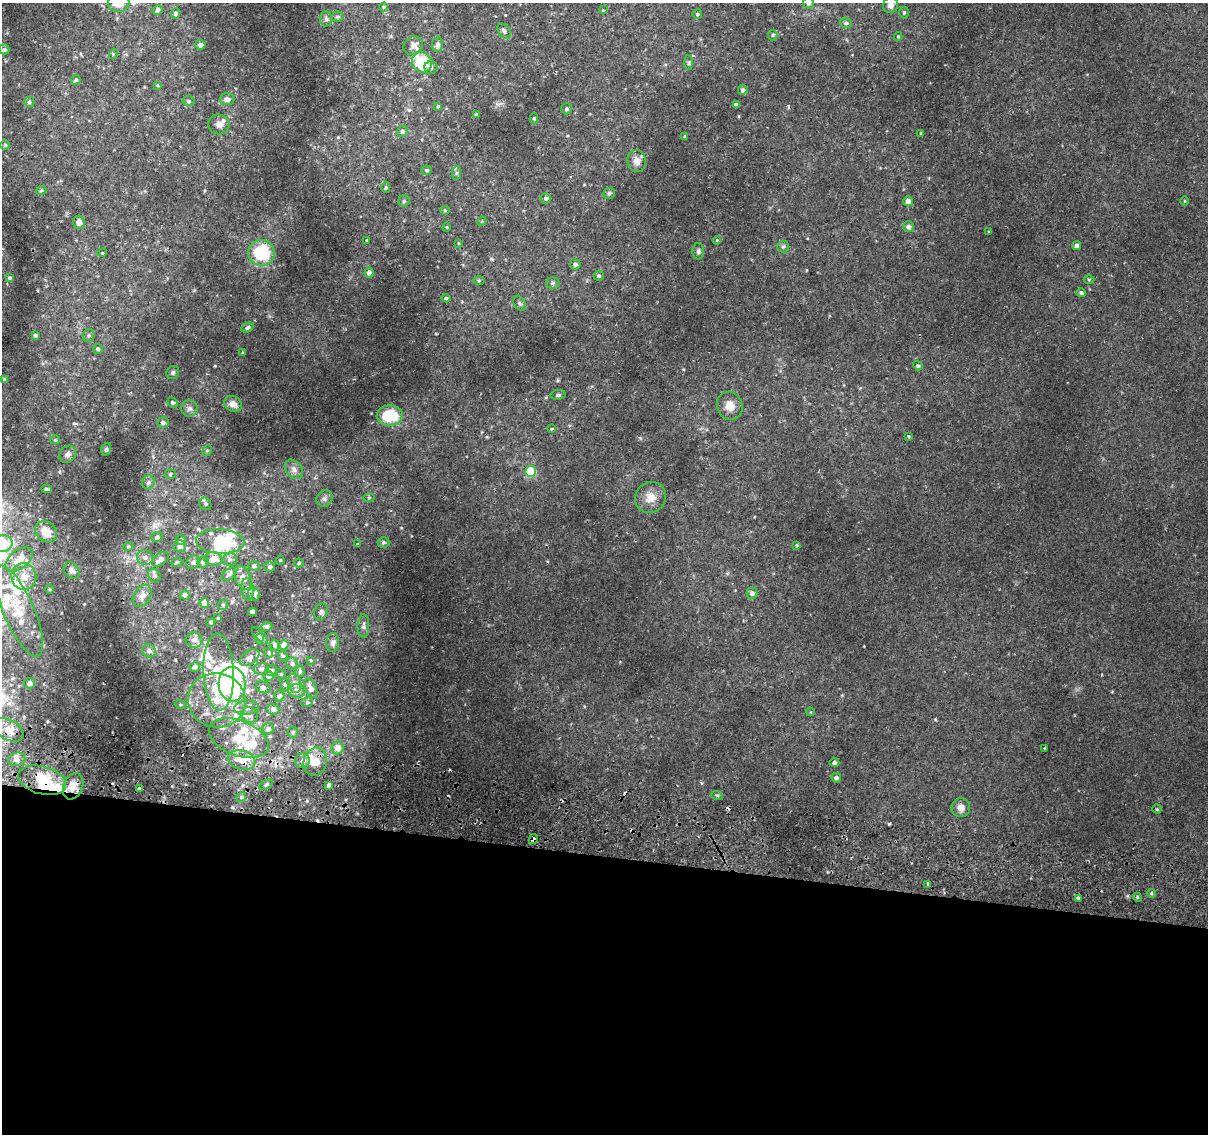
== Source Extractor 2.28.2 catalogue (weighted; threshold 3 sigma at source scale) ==
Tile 14 of 4 x 4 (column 2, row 4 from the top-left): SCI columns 1252-2457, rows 306-1437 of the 4924 x 5194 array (HDU 1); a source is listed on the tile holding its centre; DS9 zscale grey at full resolution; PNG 1210 x 1136 px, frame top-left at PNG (2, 3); each listed source drawn as its Kron ellipse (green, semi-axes under 4 px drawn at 4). Shown black and unused: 25% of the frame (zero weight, under 2 of 3 exposures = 5% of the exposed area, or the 3 px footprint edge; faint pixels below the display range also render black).
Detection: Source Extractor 2.28.2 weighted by HDU 2 'WHT'; one run over the whole footprint, this tile lists its part. Background 0.00749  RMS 0.0022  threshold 0.00976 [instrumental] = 3 sigma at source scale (4.5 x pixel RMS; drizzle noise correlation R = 1.50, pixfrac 1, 0.0396/0.0396 arcsec/px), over >= 5 px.
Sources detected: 242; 6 inside a brighter object's white glare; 7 cosmic-ray / hot-pixel residue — neither listed nor drawn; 24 inside a brighter listed object's ellipse — not listed separately; the other 205 listed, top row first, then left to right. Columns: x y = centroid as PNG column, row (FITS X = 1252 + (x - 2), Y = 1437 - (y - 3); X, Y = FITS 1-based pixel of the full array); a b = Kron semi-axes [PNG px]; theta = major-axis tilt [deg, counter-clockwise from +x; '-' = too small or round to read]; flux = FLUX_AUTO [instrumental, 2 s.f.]
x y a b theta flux
119 3 11 9 14 2.9
808 3 6 5 - 0.61
891 5 8 7 - 1.1
384 7 4 4 - 0.21
158 10 5 4 - 0.96
603 10 3 3 - 0.16
904 12 6 4 89 0.35
176 14 5 4 - 0.64
697 14 5 5 - 0.33
337 17 6 5 - 0.33
326 19 7 6 - 0.56
846 23 6 5 - 0.5
504 31 8 5 -55 0.48
773 35 5 5 - 0.27
898 36 4 4 - 0.22
438 44 7 5 89 0.65
200 45 5 5 - 0.89
413 46 10 8 39 1.3
4 49 5 5 - 0.49
113 54 5 3 - 0.21
422 62 10 9 - 9.2
689 63 7 4 -89 0.36
431 68 6 6 - 0.5
76 80 5 4 - 0.36
157 85 4 3 - 0.16
743 90 5 4 - 0.67
227 99 7 6 - 0.91
188 101 6 5 - 0.42
29 102 5 5 - 0.4
736 105 4 4 - 0.66
438 106 4 4 - 0.25
567 109 5 5 - 0.39
476 114 3 3 - 0.28
534 118 5 4 - 0.33
219 124 10 10 - 1
402 131 6 5 - 0.34
921 133 4 3 - 0.23
685 137 3 3 - 0.34
5 145 5 5 - 0.31
637 161 11 9 -80 1.4
427 170 5 5 - 0.41
457 173 7 4 88 0.42
386 187 5 4 - 0.3
41 191 5 3 - 0.21
609 193 6 5 - 0.35
546 198 5 5 - 0.48
404 201 5 5 - 0.35
908 201 5 5 - 1.4
1184 201 4 3 - 0.16
445 210 5 4 - 0.22
482 221 5 3 - 0.18
79 222 7 6 - 0.94
447 227 5 3 - 0.18
909 227 5 5 - 0.69
989 232 3 3 - 0.21
367 240 3 3 - 0.38
717 240 4 3 - 0.16
458 243 4 2 - 0.13
1077 246 4 4 - 0.77
783 247 6 5 - 0.41
698 251 8 6 88 0.49
102 253 5 3 - 0.17
261 253 13 13 - 11
575 264 5 5 - 0.62
369 273 5 4 - 0.91
599 276 5 5 - 0.42
10 278 3 3 - 0.22
1089 279 5 3 - 0.22
479 280 6 4 1 0.25
553 283 7 5 3 0.44
1081 293 5 4 - 0.47
446 298 4 4 - 0.27
520 303 8 5 -56 0.44
247 327 6 4 26 0.46
35 335 4 3 - 0.41
89 336 6 6 - 0.42
98 349 5 5 - 0.53
243 353 3 3 - 0.2
918 366 5 4 - 0.36
173 372 7 6 - 0.41
5 379 4 3 - 0.27
558 395 7 5 8 0.36
172 402 5 5 - 0.39
233 404 9 7 -30 1.2
730 406 14 12 -68 2.3
189 408 8 8 - 0.8
390 415 13 10 -1 7.9
163 423 6 5 - 0.59
552 429 3 3 - 0.37
909 437 4 3 - 0.35
55 440 5 4 - 0.22
106 449 6 5 - 0.3
207 450 5 4 - 0.33
68 454 9 7 43 0.71
294 469 11 8 -51 0.96
530 471 5 5 - 10
170 474 5 5 - 0.36
148 482 7 6 - 0.58
46 489 5 4 - 0.41
650 497 16 15 - 2.3
369 498 6 4 1 0.25
324 499 8 7 - 0.7
205 504 6 5 - 0.43
46 532 12 9 -43 3.1
157 537 6 5 - 0.45
181 540 5 5 - 0.73
220 541 24 12 -3 13
384 542 6 5 - 0.38
2 544 10 8 11 8.4
358 544 4 3 - 0.24
797 545 4 3 - 0.2
128 546 5 4 - 0.33
180 546 6 6 - 0.91
145 557 8 7 - 0.92
19 559 16 9 37 3
160 559 9 5 33 1
213 559 9 7 -4 1.9
230 559 7 6 - 0.61
280 560 4 4 - 0.22
177 562 6 4 29 0.32
193 562 7 6 - 0.67
203 562 5 5 - 0.6
299 563 5 4 - 0.33
254 566 5 5 - 0.49
270 567 5 5 - 0.47
72 570 9 7 -51 0.66
229 574 8 5 41 0.5
24 576 13 12 - 2.7
154 576 7 6 - 0.7
243 578 12 7 -66 1.5
50 589 5 3 - 0.18
247 589 11 6 -85 0.89
752 593 5 5 - 0.75
254 594 7 5 -61 0.55
185 595 4 4 - 0.86
142 596 12 8 59 1.2
204 603 5 4 - 1.7
223 605 5 5 - 0.32
19 611 49 15 -66 7.8
252 612 4 4 - 0.93
321 612 8 6 63 0.6
218 618 3 3 - 0.26
210 622 4 3 - 0.24
363 626 11 6 89 0.61
267 627 6 4 1 0.58
258 634 8 4 -55 0.32
262 639 6 5 - 0.45
194 640 8 7 - 0.89
333 642 9 6 83 0.72
275 645 6 4 -79 0.46
284 645 5 4 - 2.4
149 651 7 6 - 0.77
269 653 5 3 - 0.22
283 656 5 4 - 0.26
249 657 11 6 35 0.86
311 660 4 4 - 0.19
292 664 6 6 - 0.5
195 667 5 5 - 0.54
261 669 7 6 - 0.51
271 671 6 5 - 0.37
300 671 6 4 79 0.37
219 672 38 15 -88 9.6
281 674 4 4 - 0.21
268 676 5 5 - 0.73
30 683 5 5 - 1.1
294 683 10 6 -80 0.91
232 684 17 13 -87 29
285 684 6 4 -71 0.34
263 687 7 5 -24 0.61
311 688 10 5 -66 1.2
296 691 8 7 - 1
279 696 5 5 - 0.59
217 700 29 27 -14 10
307 702 6 4 20 0.32
180 704 5 3 - 0.19
246 708 12 7 6 1.2
273 709 6 5 - 0.96
810 712 4 3 - 0.14
250 715 9 7 -25 1.1
268 729 6 5 - 0.87
8 730 16 10 -29 2.9
293 732 5 5 - 0.37
239 738 31 17 -21 6.4
337 748 6 6 - 1.9
1044 748 3 2 - 0.26
17 759 8 6 13 0.79
242 760 14 9 -16 2.4
302 761 7 7 - 0.83
315 762 14 11 76 2.9
834 762 5 4 - 0.58
836 778 5 4 - 0.71
42 780 24 14 -15 5.8
266 785 7 4 34 0.36
329 785 4 4 - 2.9
73 786 14 9 67 1.7
139 788 4 3 - 1.5
717 795 6 4 -19 0.24
241 797 5 4 - 0.35
961 808 9 9 - 1.4
1157 809 4 4 - 0.27
533 839 5 4 - 0.73
928 884 4 2 - 0.48
1152 893 4 4 - 0.34
1137 897 4 3 - 0.24
1078 898 3 3 - 0.87
Overlapping masked pixels (flux is a lower limit): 6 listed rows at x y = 8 730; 242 760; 42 780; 139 788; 533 839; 1078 898
Isophote crosses this tile's border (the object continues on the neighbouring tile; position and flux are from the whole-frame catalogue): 5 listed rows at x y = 119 3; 808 3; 891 5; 2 544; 19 611
Unlisted compact peaks at least as high as the median listed source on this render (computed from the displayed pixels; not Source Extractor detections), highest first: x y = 401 528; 215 366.